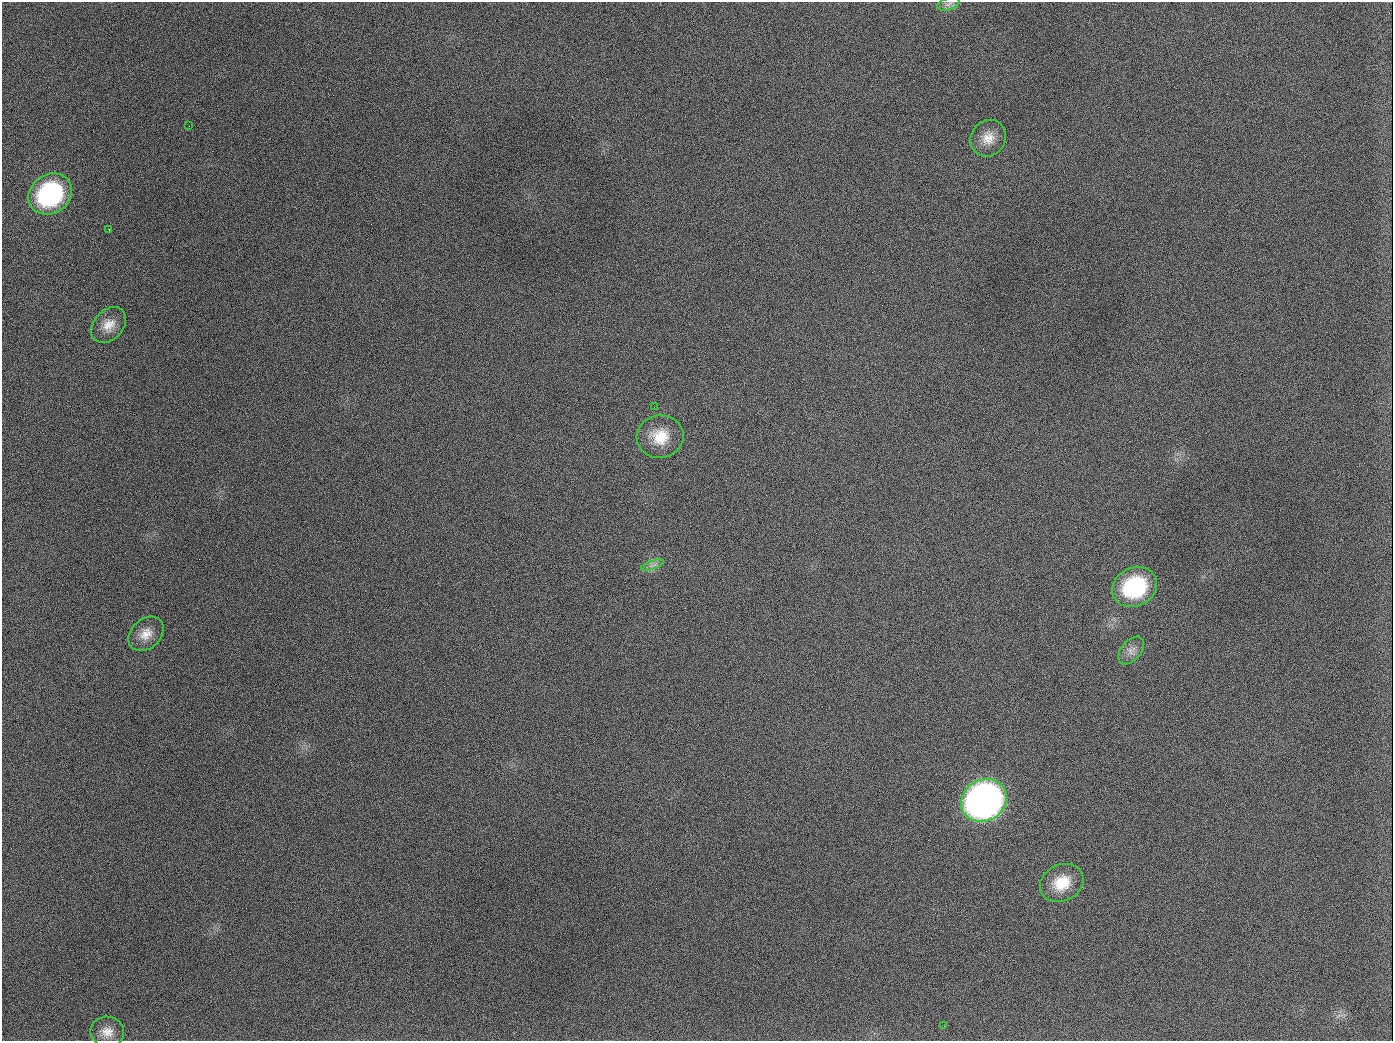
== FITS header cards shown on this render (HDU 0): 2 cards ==
NAXIS1  =                 1391
NAXIS2  =                 1039

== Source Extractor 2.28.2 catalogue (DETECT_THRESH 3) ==
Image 1391 x 1039 px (HDU 0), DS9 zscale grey, 1 PNG px = 1 image px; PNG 1395 x 1043 px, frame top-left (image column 1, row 1039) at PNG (2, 2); each listed source drawn as its Kron ellipse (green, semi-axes under 4 px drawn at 4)
Background 1890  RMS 79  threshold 237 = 3 sigma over >= 5 px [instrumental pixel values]
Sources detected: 16; all 16 listed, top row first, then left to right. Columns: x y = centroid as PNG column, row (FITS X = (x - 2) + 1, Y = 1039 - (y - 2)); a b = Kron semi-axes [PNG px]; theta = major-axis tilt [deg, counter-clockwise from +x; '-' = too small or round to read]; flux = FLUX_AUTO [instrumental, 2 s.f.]
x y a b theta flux
948 4 12 6 16 2.3e+04
189 126 2 2 - 6.1e+03
988 138 19 17 56 8.9e+04
50 194 23 19 37 7.3e+05
109 230 3 2 - 5.4e+03
109 325 20 14 47 7.6e+04
654 407 2 2 - 3.6e+03
660 437 23 21 4 1.5e+05
652 565 12 4 19 2.0e+04
1135 587 23 19 26 4.7e+05
146 634 20 14 42 7.4e+04
1131 650 16 10 50 4.3e+04
984 800 23 20 30 3.3e+06
1062 883 22 18 25 1.4e+05
944 1026 3 2 - 4.1e+03
107 1032 17 15 -11 6.8e+04